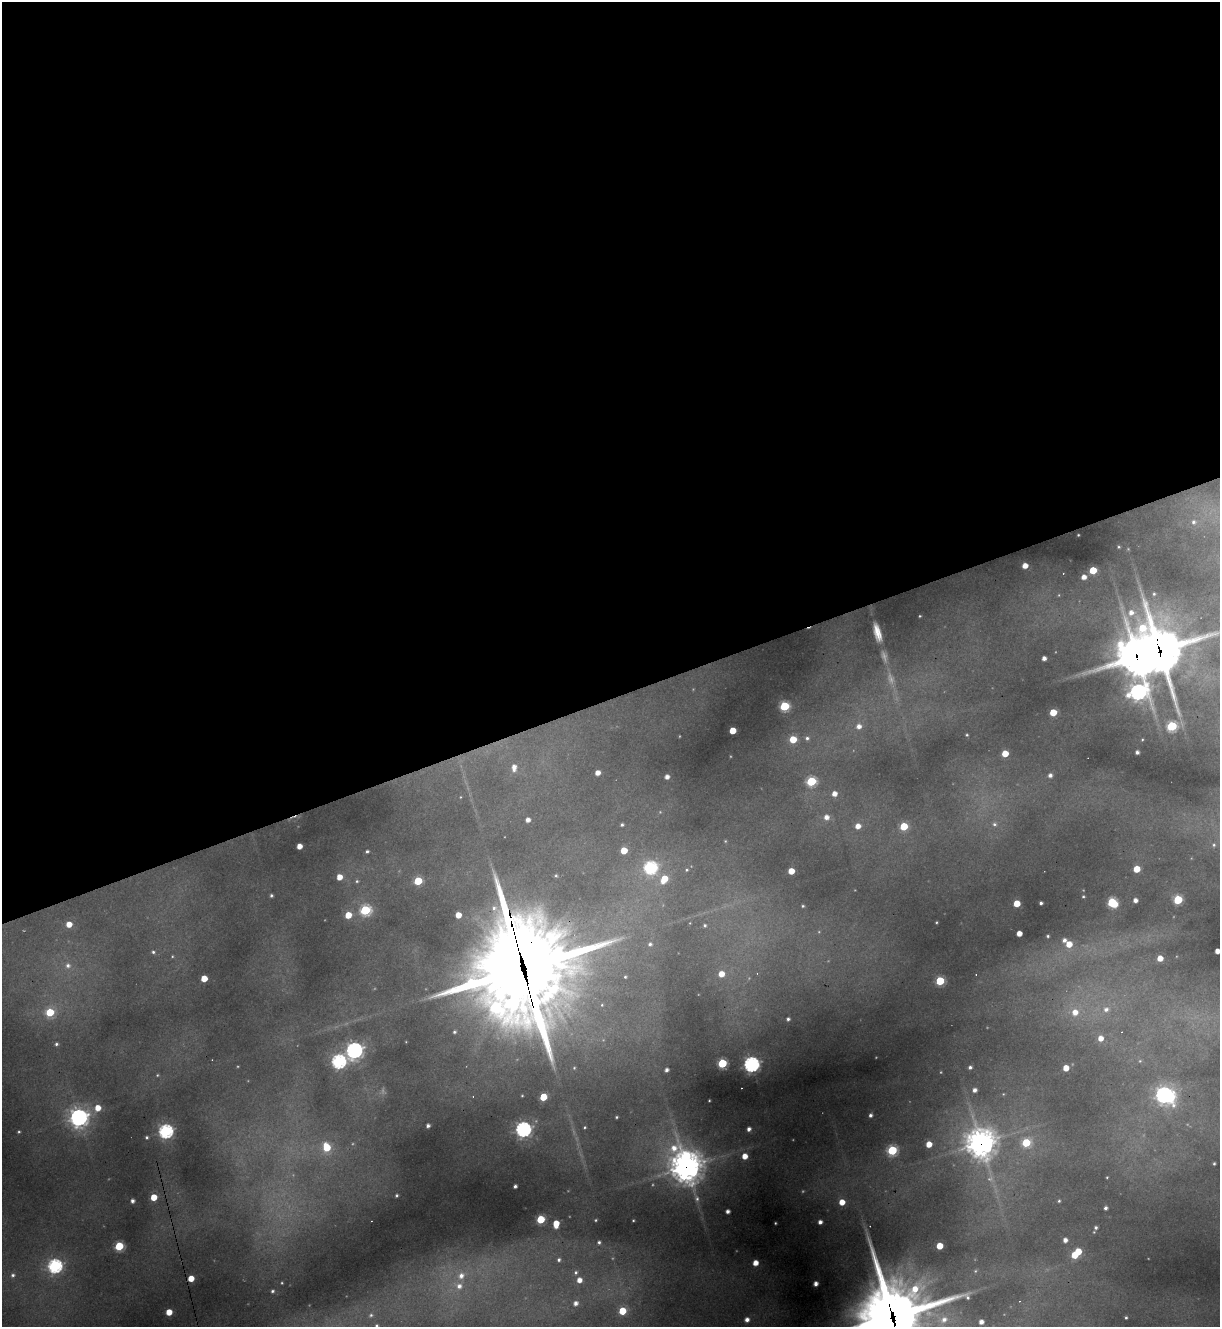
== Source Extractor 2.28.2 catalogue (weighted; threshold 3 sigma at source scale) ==
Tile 2 of 4 x 4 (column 2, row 1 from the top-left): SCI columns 1485-2702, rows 3975-5299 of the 5283 x 5299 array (HDU 1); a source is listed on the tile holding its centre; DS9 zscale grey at full resolution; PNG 1222 x 1329 px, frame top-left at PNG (2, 2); no overlay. Shown black and unused: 53% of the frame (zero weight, under 3 of 4 exposures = <1% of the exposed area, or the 3 px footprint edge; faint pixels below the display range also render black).
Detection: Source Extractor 2.28.2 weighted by HDU 2 'WHT'; one run over the whole footprint, this tile lists its part. Background 0.287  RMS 0.011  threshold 0.0512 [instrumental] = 3 sigma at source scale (4.5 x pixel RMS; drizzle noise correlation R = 1.50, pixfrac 1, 0.05/0.05 arcsec/px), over >= 5 px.
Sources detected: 184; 11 too faint to see at this stretch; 1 inside a brighter object's white glare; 5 cosmic-ray / hot-pixel residue — not listed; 2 inside a brighter listed object's ellipse — not listed separately; the other 165 listed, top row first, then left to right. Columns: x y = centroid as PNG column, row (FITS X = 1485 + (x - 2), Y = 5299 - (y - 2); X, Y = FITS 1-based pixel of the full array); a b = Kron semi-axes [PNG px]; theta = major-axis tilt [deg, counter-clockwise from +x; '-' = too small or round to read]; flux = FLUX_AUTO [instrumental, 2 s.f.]
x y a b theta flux
1193 522 6 5 - 3.4
1078 535 3 2 - 0.78
1119 547 4 3 - 1.5
1025 566 4 4 - 12
1093 570 5 5 - 36
1084 577 4 4 - 8.9
1154 594 6 5 - 2.5
1131 613 9 8 - 12
920 616 2 2 - 1
877 632 19 7 -74 18
1159 651 25 20 -70 3500
1137 656 15 15 - 2800
1044 658 4 4 - 6.1
1138 692 11 10 - 490
784 706 5 5 - 100
1053 712 5 5 - 33
859 726 7 7 - 8.3
1172 726 6 5 - 110
733 730 5 4 - 27
967 735 4 4 - 1.5
807 738 6 6 - 3.5
793 739 5 5 - 32
1142 739 4 3 - 1.1
1137 752 4 4 - 4
1005 753 5 5 - 27
514 768 9 5 87 9.4
597 773 4 4 - 9.7
1050 775 5 5 - 4.6
667 777 4 4 - 6.8
811 781 6 5 - 92
834 794 5 5 - 9.5
826 817 6 6 - 8.7
528 820 4 4 - 6.9
994 824 7 7 - 4.3
622 825 3 3 - 2.2
858 826 5 5 - 12
904 826 5 5 - 47
725 841 4 4 - 1.3
1214 845 7 6 - 3.8
299 846 4 4 - 13
624 850 5 5 - 27
367 851 4 3 - 2.4
650 867 7 6 - 220
1137 869 5 5 - 27
687 870 5 4 - 1.6
791 871 5 4 - 20
556 876 4 4 - 1.7
339 877 5 5 - 16
664 879 8 6 58 29
357 881 5 4 - 1.9
418 881 5 5 - 55
271 895 4 4 - 2.3
1083 896 3 3 - 1.4
1135 900 4 4 - 6.8
1178 900 5 5 - 72
1017 903 5 4 - 28
1041 903 3 3 - 2.8
1112 903 6 5 - 96
803 906 4 3 - 1.7
365 910 6 6 - 120
348 915 5 5 - 23
458 915 5 5 - 17
936 922 3 2 - 1
69 924 5 5 - 16
705 925 5 5 - 1.9
1019 933 4 4 - 13
1048 936 3 3 - 1.8
1064 940 5 5 - 4.9
650 944 6 6 - 3.9
1069 944 6 5 - 19
1217 951 4 4 - 10
153 952 6 5 - 2.7
1160 958 5 4 - 15
68 965 7 7 - 5.4
523 967 63 40 -79 17000
721 974 5 5 - 16
625 977 5 4 - 2
204 978 5 4 - 26
940 981 5 5 - 69
1106 1009 8 7 - 7
50 1012 6 6 - 45
1075 1012 8 7 - 14
788 1019 4 4 - 3.1
454 1032 5 5 - 2.6
1100 1038 6 5 - 11
56 1044 5 5 - 2.8
354 1050 7 7 - 480
339 1061 6 6 - 300
1140 1061 6 5 - 1.9
722 1063 5 5 - 86
751 1064 6 6 - 410
970 1067 4 3 - 2.9
574 1068 5 5 - 1.5
1066 1068 5 4 - 16
667 1070 4 4 - 4.5
157 1075 4 4 - 1.3
975 1090 4 4 - 5.3
1163 1095 7 6 - 460
522 1096 3 3 - 1.1
543 1097 5 5 - 38
709 1100 3 2 - 0.8
98 1108 6 6 - 17
870 1115 4 3 - 3
79 1117 7 7 - 660
617 1117 3 3 - 1.6
428 1126 4 4 - 4.2
584 1127 4 4 - 1.5
523 1129 6 6 - 410
749 1129 4 4 - 4.5
165 1131 6 6 - 300
19 1132 3 3 - 1.4
147 1137 4 3 - 1.8
981 1143 11 11 - 1300
1026 1143 6 5 - 57
929 1144 5 4 - 18
327 1147 7 5 -72 38
892 1150 6 5 - 100
745 1156 5 4 - 15
1214 1163 3 3 - 1.5
686 1167 13 11 -53 1600
1107 1177 3 2 - 0.91
515 1186 4 3 - 3.5
397 1195 5 4 - 2.2
154 1197 5 4 - 26
697 1198 11 7 -77 6.1
132 1201 4 4 - 4.7
1059 1201 3 3 - 1.5
842 1202 5 5 - 17
1106 1208 4 3 - 3.5
728 1211 4 4 - 4.8
541 1219 5 5 - 58
596 1220 3 2 - 1.1
633 1220 3 2 - 1
820 1222 4 4 - 5.2
775 1223 3 2 - 0.97
556 1224 6 5 - 22
1096 1228 4 4 - 2.3
1065 1240 4 4 - 6.7
599 1242 4 4 - 2.3
119 1246 5 5 - 77
940 1246 5 4 - 25
1078 1251 5 5 - 29
1074 1255 5 4 - 26
559 1260 6 5 - 3.5
755 1263 5 4 - 13
55 1266 6 6 - 290
975 1271 5 4 - 1.3
576 1272 6 5 - 3.2
13 1275 5 5 - 2.9
191 1278 5 4 - 21
579 1280 6 5 - 11
282 1283 3 2 - 0.97
816 1284 4 4 - 5.8
459 1286 14 12 -22 21
272 1291 3 3 - 2.1
575 1303 7 6 - 7.4
622 1311 5 5 - 40
169 1312 5 4 - 22
371 1315 8 6 42 3.9
893 1317 33 22 -75 7400
1126 1317 3 3 - 1.5
747 1320 4 4 - 6.1
944 1320 10 8 38 8.5
981 1322 4 4 - 7.3
377 1326 6 5 - 3
Overlapping masked pixels (flux is a lower limit): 6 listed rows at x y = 1159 651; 1137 656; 523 967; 981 1143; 686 1167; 893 1317
Isophote crosses this tile's border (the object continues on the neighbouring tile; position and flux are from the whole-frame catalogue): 4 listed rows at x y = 1159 651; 1217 951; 893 1317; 377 1326